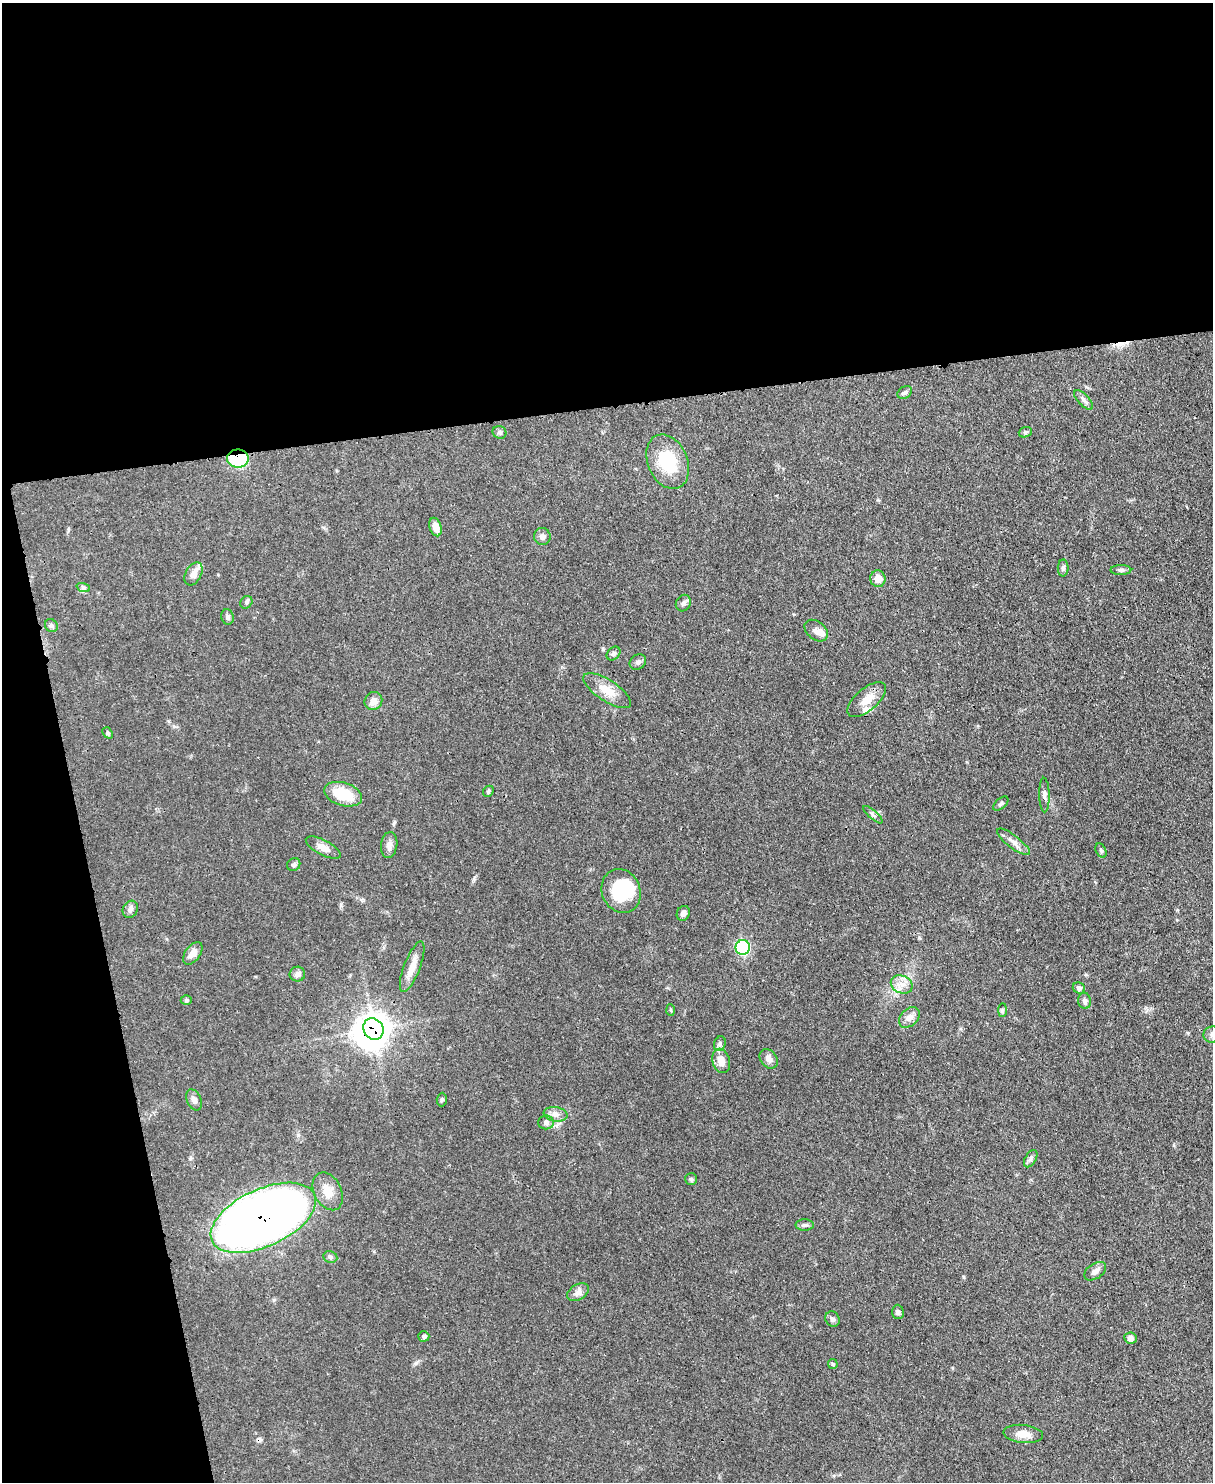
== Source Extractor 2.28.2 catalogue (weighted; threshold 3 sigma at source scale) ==
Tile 1 of 4 x 3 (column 1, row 1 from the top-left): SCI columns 79-1289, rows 3177-4656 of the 5000 x 4982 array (HDU 1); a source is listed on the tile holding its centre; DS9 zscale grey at full resolution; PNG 1215 x 1484 px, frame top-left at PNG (2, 3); each listed source drawn as its Kron ellipse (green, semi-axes under 4 px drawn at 4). Shown black and unused: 33% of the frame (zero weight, under 3 of 4 exposures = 9% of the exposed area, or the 3 px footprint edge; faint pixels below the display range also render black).
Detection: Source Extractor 2.28.2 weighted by HDU 2 'WHT'; one run over the whole footprint, this tile lists its part. Background 0.0551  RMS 0.004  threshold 0.0179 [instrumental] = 3 sigma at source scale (4.5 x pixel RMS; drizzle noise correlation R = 1.50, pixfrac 1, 0.05/0.05 arcsec/px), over >= 5 px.
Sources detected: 78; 2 inside a brighter object's white glare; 2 cosmic-ray / hot-pixel residue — neither listed nor drawn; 3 inside a brighter listed object's ellipse — not listed separately; the other 71 listed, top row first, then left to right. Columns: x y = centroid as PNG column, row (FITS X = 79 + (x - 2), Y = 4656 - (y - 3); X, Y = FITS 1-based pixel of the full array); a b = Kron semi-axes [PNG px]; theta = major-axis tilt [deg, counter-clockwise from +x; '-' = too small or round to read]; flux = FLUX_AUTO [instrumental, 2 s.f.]
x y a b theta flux
905 392 8 5 32 0.95
1084 400 12 5 -46 1.4
500 432 7 6 - 0.85
1025 432 7 5 19 0.7
238 459 11 9 0 28
668 462 28 19 -67 18
436 527 9 6 -72 3.4
542 536 8 8 - 1.7
1063 568 8 5 89 1.1
1121 570 10 5 0 1
193 574 12 8 61 3
878 579 8 7 - 3.5
83 587 7 4 -18 0.79
246 602 7 5 49 0.77
683 603 8 7 - 1.3
228 617 8 6 -77 1.1
51 626 7 6 - 1
816 631 13 9 -39 2.1
613 654 7 6 - 0.98
638 662 9 7 37 1.2
607 691 27 10 -33 6.5
867 700 23 11 40 5.4
373 701 9 8 - 3.1
108 733 6 4 -50 0.62
488 791 6 4 48 0.57
343 794 19 11 -17 12
1044 795 17 5 -89 1.5
1001 804 9 5 41 0.81
873 815 12 4 -41 0.89
1013 842 20 6 -37 2.5
389 845 13 8 82 2
323 848 19 7 -28 3.1
1101 851 7 5 -63 0.72
294 865 7 6 - 0.96
621 891 22 19 -67 19
130 909 9 7 58 1.4
683 913 7 6 - 1.4
743 947 7 7 - 48
193 953 13 7 54 3.1
412 967 27 8 69 5
297 974 8 7 - 1.5
902 984 11 8 -24 3.1
1079 988 6 5 - 1.2
186 1000 5 4 - 0.6
1085 1001 8 6 -80 1.2
671 1010 6 4 -87 0.46
1002 1010 7 4 89 0.63
909 1017 12 8 44 2.4
373 1029 11 9 -56 380
1212 1034 9 8 - 1.5
720 1044 7 5 71 0.83
769 1059 11 8 -54 1.9
721 1061 12 8 -74 3.5
442 1099 7 5 87 0.69
194 1100 11 7 -65 1.8
556 1114 12 7 -8 2.1
546 1122 8 7 - 1.4
1031 1159 9 5 58 1.1
691 1179 6 6 - 0.67
328 1191 20 13 -63 5.5
263 1218 56 28 25 400
805 1225 9 5 1 0.96
330 1257 7 6 - 0.97
1095 1271 12 7 34 2
578 1292 12 7 29 1.8
898 1312 7 6 - 1
832 1319 8 6 -57 1.2
424 1336 5 5 - 0.94
1130 1338 6 5 - 1.5
833 1364 5 4 - 0.55
1023 1434 20 9 -6 3.9
Overlapping masked pixels (flux is a lower limit): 3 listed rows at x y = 238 459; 373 1029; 263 1218
Isophote crosses this tile's border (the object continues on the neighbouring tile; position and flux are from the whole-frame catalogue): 1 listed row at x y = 1212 1034
Unlisted compact peaks at least as high as the median listed source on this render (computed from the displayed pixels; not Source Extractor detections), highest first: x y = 416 1363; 603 649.